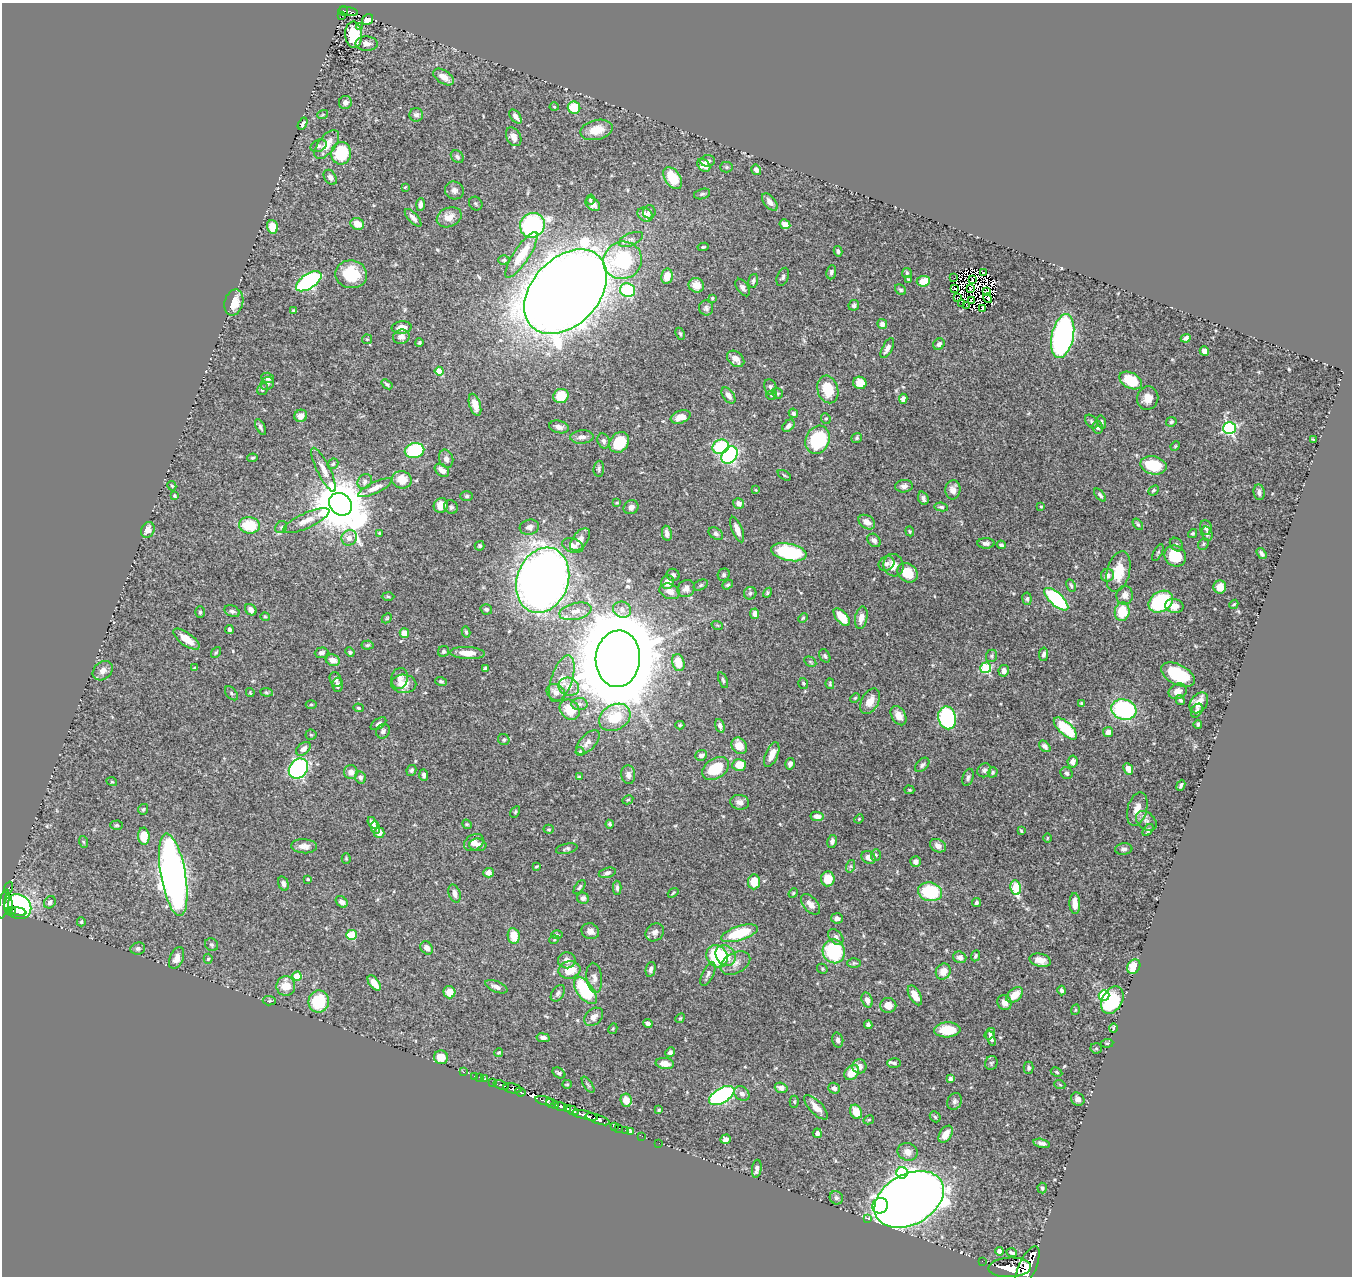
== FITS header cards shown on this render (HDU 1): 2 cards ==
NAXIS1  =                 1350
NAXIS2  =                 1274

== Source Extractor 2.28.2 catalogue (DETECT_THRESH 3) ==
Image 1350 x 1274 px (HDU 1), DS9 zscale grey, 1 PNG px = 1 image px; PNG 1354 x 1278 px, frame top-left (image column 1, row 1274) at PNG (2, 3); each listed source drawn as its Kron ellipse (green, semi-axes under 4 px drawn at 4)
Background 0.506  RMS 0.013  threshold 0.0385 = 3 sigma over >= 5 px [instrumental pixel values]
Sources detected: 544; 9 with non-positive FLUX_AUTO (blend fragments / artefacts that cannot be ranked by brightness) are neither listed nor drawn; of the other 535, the 500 brightest by FLUX_AUTO listed and drawn (35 fainter detections omitted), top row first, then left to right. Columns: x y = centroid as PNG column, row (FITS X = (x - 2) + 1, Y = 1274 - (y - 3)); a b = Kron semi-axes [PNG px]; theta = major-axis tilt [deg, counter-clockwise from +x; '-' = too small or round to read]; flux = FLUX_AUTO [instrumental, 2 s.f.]
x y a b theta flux
344 11 5 4 - 42
348 11 10 3 -9 57
342 16 3 2 - 8.6
368 19 6 5 - 10
359 26 4 3 - 1.8
354 35 13 8 -86 29
367 44 11 7 -2 4.1
444 77 11 6 -33 6.6
345 103 7 6 - 3.1
554 107 4 4 - 0.91
574 108 6 6 - 28
323 114 5 3 - 0.88
416 115 7 6 - 2.6
516 117 8 4 -52 4.9
303 124 6 3 61 2
596 130 16 10 13 16
514 137 10 7 -60 6.6
327 144 17 8 52 11
318 146 8 6 22 2.5
341 153 11 10 - 43
457 157 7 5 -45 2.1
708 161 7 5 4 2.8
704 165 7 5 -47 8.8
726 167 6 5 - 1.4
756 170 5 5 - 3.5
330 177 8 5 -55 3.5
673 178 12 7 -57 29
405 187 4 3 - 0.88
454 190 9 9 - 3.9
702 194 8 5 15 2.2
590 200 5 4 - 1.1
770 202 10 5 -51 5.1
421 204 6 4 86 3.5
476 204 7 6 - 1.6
593 204 8 6 -40 3.6
649 212 6 6 - 2.9
645 215 8 6 -37 7.7
449 217 13 9 23 9.8
413 218 11 5 -47 3.8
357 224 7 5 -25 12
785 224 5 4 - 6.6
532 225 13 12 - 140
272 227 7 5 -74 12
631 239 13 6 23 3.6
703 247 5 3 - 1.2
838 251 5 3 - 1.7
521 255 27 7 57 21
504 260 5 4 - 1.3
623 260 19 18 - 63
831 272 7 5 82 2
983 272 2 2 - 1
907 273 5 5 - 1.2
351 274 16 14 -9 34
667 276 8 5 79 11
783 277 9 5 68 2.1
954 278 3 2 - 2.5
908 279 3 2 - 0.8
972 279 2 2 - 0.86
309 281 14 7 33 160
753 281 7 4 75 1.9
923 281 6 5 - 16
696 285 8 7 - 10
743 288 10 5 -56 2.8
954 288 3 2 - 0.79
970 288 3 2 - 1.1
628 290 7 7 - 51
901 290 6 4 -38 1.5
987 291 3 2 - 1.3
566 292 49 33 47 2500
957 297 2 2 - 1.7
712 298 4 4 - 1
988 298 5 2 - 2.7
971 300 3 2 - 1
234 302 13 9 73 15
962 303 2 2 - 1
854 305 5 5 - 2.5
967 306 3 2 - 0.89
706 308 7 7 - 2.4
982 308 4 2 - 1.1
294 311 4 3 - 1.1
882 324 5 5 - 3.8
402 328 10 6 5 8.8
680 334 6 4 -63 1.2
1063 336 22 11 78 280
401 337 8 7 - 5
1186 338 5 4 - 2.3
367 339 5 5 - 1.1
419 343 4 3 - 1.2
939 344 6 5 - 2.8
887 348 11 5 61 4.6
1204 351 5 4 - 5.6
736 359 9 7 -40 7.1
439 371 4 4 - 18
268 378 6 5 - 4.2
1131 380 12 7 -28 29
860 383 6 6 - 16
267 384 7 6 - 1.8
387 384 6 4 -37 1.5
770 387 7 6 - 2.3
263 389 6 5 - 1.7
828 389 14 10 -75 25
777 393 6 5 - 1.4
728 395 9 5 -55 5.3
772 395 5 4 - 1.3
561 396 8 7 - 18
1148 398 12 10 75 9.1
903 399 5 4 - 3.4
475 405 11 5 -73 9
793 413 5 4 - 2.1
301 416 6 6 - 6.3
681 417 10 6 18 8.1
826 418 5 4 - 1.3
1091 422 8 5 -52 1.7
1102 422 7 4 -76 1.4
1171 422 5 4 - 1.7
789 426 7 5 45 3.1
260 427 8 4 -63 2
559 427 10 6 -12 3.9
1098 427 6 5 - 2.5
1229 428 6 6 - 140
582 437 11 6 5 4.7
857 438 5 4 - 1.7
818 440 14 11 64 72
1313 440 4 3 - 0.98
603 441 8 6 -70 2.5
619 442 11 9 55 35
1175 446 5 4 - 0.91
721 447 8 7 - 54
414 451 10 7 12 54
729 455 9 7 51 160
253 458 5 4 - 1.3
446 459 9 7 -75 4
333 464 6 4 44 1.5
1153 465 13 9 -12 35
599 469 8 5 85 1.9
324 470 24 6 -64 7.7
442 470 8 5 -39 6.4
784 475 7 3 -30 1
402 480 10 8 -17 14
365 482 8 6 51 3
172 486 5 4 - 1.2
904 486 9 6 6 3.4
375 488 18 5 25 5.8
756 490 4 4 - 0.81
953 490 9 7 84 5.2
1153 490 6 4 40 1.5
1259 492 8 5 -84 2.6
1100 495 8 4 -50 1.9
175 496 4 3 - 1.1
467 496 6 5 - 1.5
923 498 7 5 -70 2.6
617 503 4 3 - 0.82
739 503 6 5 - 4.1
341 504 12 10 -42 5600
441 505 7 7 - 10
451 507 7 6 - 2.1
631 507 7 6 - 4.5
941 507 7 4 -9 1.9
1041 507 3 3 - 0.81
306 521 25 7 24 9.7
867 522 9 6 -34 6.5
1138 524 6 4 -52 1.4
249 525 10 8 -7 30
281 527 6 5 - 1.8
529 527 10 7 14 4.2
1206 527 7 6 - 3.2
737 529 13 5 -68 7.1
148 530 8 6 64 7.6
910 531 5 4 - 0.96
379 533 4 3 - 0.88
667 533 7 5 -81 4.4
1193 533 5 4 - 1.4
716 534 8 5 -33 2.2
1207 534 7 5 -74 2.1
349 538 8 7 - 4.8
580 540 13 7 53 7.5
874 540 7 5 -46 3.2
986 543 8 5 0 3
1203 544 6 5 - 1.3
1001 545 4 4 - 2.1
1176 545 7 6 - 1.9
480 546 5 5 - 1.6
573 546 11 7 -17 5.6
789 552 18 8 -11 70
1158 552 9 4 63 1.3
1262 553 6 3 -53 2.2
1175 556 11 10 - 29
886 564 8 7 - 3.1
893 565 11 10 - 8.8
1118 571 21 11 76 22
908 573 11 8 -41 20
673 575 6 6 - 2.1
724 575 6 6 - 1.9
1107 575 6 6 - 4.8
543 580 33 25 70 1100
667 582 7 6 - 9.4
701 585 7 5 28 1.5
728 585 6 4 37 1.6
1071 586 6 4 -63 1.5
1220 587 6 6 - 6.6
686 588 9 8 - 5.2
670 591 10 7 -20 6.6
750 593 6 6 - 1.9
768 593 5 4 - 1.3
1125 595 9 8 - 5.6
388 596 6 4 -2 1.1
1027 599 6 4 -82 1.7
1056 599 15 6 -43 95
1161 602 13 9 34 82
1234 604 5 3 - 1.2
1174 606 9 7 -9 9.1
486 609 6 5 - 1.9
251 610 6 5 - 4.2
622 610 9 8 - 4.5
232 611 8 5 -23 2.5
575 611 16 8 13 7.9
200 612 6 4 89 1.4
1122 612 9 7 82 24
755 614 5 4 - 4.6
265 617 4 4 - 0.91
842 617 11 5 -48 16
387 618 6 4 45 1.1
803 618 5 4 - 1.1
861 618 11 6 79 6.2
717 625 6 3 -18 1
229 630 4 3 - 2.4
466 632 5 4 - 1.3
404 633 5 4 - 9.2
186 639 15 6 -35 13
367 645 6 4 4 1.4
443 651 6 5 - 2.1
216 652 6 4 53 1.1
350 652 5 4 - 1.6
322 653 7 5 5 3.3
468 653 17 6 -2 14
1044 654 7 4 80 2.7
825 656 7 5 -61 1.7
992 656 6 5 - 1.5
618 659 28 22 86 13000
333 660 7 5 -19 6.6
810 662 6 4 -31 1.4
678 663 9 6 -76 13
195 668 3 3 - 1.1
485 668 4 3 - 1.4
986 668 5 5 - 59
103 671 11 8 42 5.3
1004 671 6 5 - 4.2
1178 675 18 10 -28 35
400 678 10 8 77 4.8
562 679 24 10 71 13
336 680 8 5 -69 3
723 680 8 4 -71 1.6
441 681 6 4 -18 1.4
803 683 5 5 - 1.2
404 684 12 9 -2 12
830 684 5 4 - 1.2
337 685 7 5 -90 3.7
569 687 10 8 -19 8.3
1178 691 9 7 25 5.8
250 692 4 3 - 0.79
266 692 6 4 -6 1.2
556 692 10 8 -34 6
231 693 8 5 -50 1.8
855 698 5 3 - 0.9
1180 700 5 4 - 1.5
870 701 14 8 61 10
1081 703 4 3 - 0.92
1199 703 11 8 54 8.9
579 704 8 6 -1 2.6
311 705 5 3 - 1.1
358 708 5 4 - 1.5
570 710 11 9 -48 18
1124 710 13 10 -17 100
1197 711 7 5 58 2.5
899 716 10 7 -59 6.5
615 717 17 12 29 27
947 718 11 8 -77 120
378 724 9 5 34 2.5
1198 724 4 3 - 1.6
680 725 4 4 - 1
720 726 7 4 -74 3.2
1065 728 15 6 -42 38
383 731 7 6 - 2.3
1108 732 5 5 - 5.4
311 735 5 5 - 1.2
504 740 6 5 - 1.6
588 742 15 7 47 5.6
739 746 9 7 -56 10
1045 746 7 4 -46 3
303 749 8 5 40 4.7
580 751 4 4 - 0.91
701 755 6 5 - 3.9
772 755 13 6 67 8.9
1073 762 6 5 - 3.7
790 764 6 5 - 3
739 765 7 6 - 14
922 765 8 5 45 2.3
298 768 11 8 49 200
716 768 14 10 32 34
1128 769 6 4 -67 5.6
411 770 5 4 - 1.7
984 770 7 6 - 2.5
351 772 7 7 - 6.1
993 772 5 4 - 1.4
1067 773 6 5 - 2.2
424 775 6 4 -88 2.5
628 775 9 7 -84 4.5
360 777 6 5 - 2.3
579 777 4 3 - 0.99
968 777 9 5 72 2.3
112 782 5 3 - 0.81
1181 785 6 3 68 1.9
909 790 5 4 - 0.98
628 800 5 4 - 0.99
740 802 9 7 -12 4.3
143 809 5 5 - 1.8
1137 809 17 9 75 9.9
515 812 6 4 61 1.2
817 816 6 4 -10 5
859 819 5 4 - 0.89
1146 821 12 8 -42 4.1
373 823 6 4 -54 2.9
467 824 5 4 - 1.1
610 824 4 3 - 1.7
117 825 6 4 1 1.3
375 827 6 4 -74 2.5
549 829 5 4 - 1.2
1148 830 7 4 51 2.2
1021 831 4 2 - 0.98
379 833 5 5 - 6.2
144 836 8 5 -87 20
1047 838 5 3 - 0.85
832 841 6 4 80 2.5
84 842 6 4 -69 0.98
474 842 10 8 30 4.6
478 845 8 6 -7 4.7
304 846 13 7 -3 5.8
938 846 8 6 -29 5.3
567 849 11 5 12 1.9
1124 849 9 5 5 2.2
876 855 6 5 - 1.5
868 857 7 6 - 5.4
346 859 5 4 - 1.1
915 862 5 5 - 3.3
851 866 6 4 72 1.4
536 867 4 2 - 0.87
488 873 5 4 - 4.7
607 873 8 5 15 2.5
173 875 42 12 -80 650
308 879 3 3 - 1
828 879 7 6 - 15
754 882 7 6 - 16
283 884 7 5 -73 2.5
579 887 8 4 54 1.5
9 888 6 3 71 23
617 888 7 4 -89 1.9
1016 888 7 5 -81 38
930 892 12 9 -12 44
673 893 6 3 38 0.88
793 893 5 4 - 0.94
455 894 9 6 -72 5
583 898 6 5 - 3.1
50 902 6 5 - 2.9
342 902 7 5 -43 4.2
976 902 4 3 - 1.5
4 904 15 5 77 330
810 904 12 7 -49 6.7
1075 904 10 5 -88 8.4
8 905 10 3 -88 260
18 907 14 12 -30 180
13 910 4 3 - 84
18 912 8 4 -9 250
837 918 6 5 - 3.8
81 922 4 4 - 1.4
590 931 9 7 -26 4.6
655 932 10 8 43 3.8
739 933 19 7 17 41
351 935 5 5 - 34
557 935 6 4 -1 0.99
514 936 8 6 -80 16
836 937 9 6 -47 2.9
554 940 5 3 - 0.8
212 945 7 6 - 1.7
427 948 7 5 -50 5.3
138 949 7 6 - 2.3
834 951 12 11 - 58
726 955 11 9 -51 14
717 956 12 10 -52 77
975 956 5 4 - 1.4
960 957 7 5 -19 4.2
177 958 11 6 67 7
208 959 5 4 - 1.3
567 960 9 8 - 6.4
1040 960 11 6 -12 7.3
735 963 16 10 28 7.5
854 963 7 5 0 1.4
1134 966 7 6 - 15
651 969 8 5 78 3
822 969 5 4 - 1.2
569 970 11 8 13 17
943 971 8 7 - 8.2
708 974 13 5 63 2.9
297 976 4 4 - 24
594 978 15 7 -83 5.2
374 983 9 5 -54 8.2
286 986 10 9 - 16
496 987 12 5 -22 3.9
1062 990 5 3 - 2
585 991 16 8 -52 65
449 992 6 6 - 11
558 993 9 6 54 2.6
915 995 11 5 -60 9.9
1015 995 9 6 40 15
1104 995 5 5 - 72
867 1000 8 5 -71 4.5
1112 1000 15 10 61 61
269 1001 6 4 -4 1.4
319 1002 11 10 - 43
1004 1002 8 7 - 5.9
888 1005 8 7 - 8.6
1075 1010 5 3 - 0.83
594 1017 10 8 42 5.4
680 1018 5 4 - 1
648 1023 5 4 - 2.5
868 1025 4 4 - 2.5
1113 1028 4 2 - 0.98
613 1029 5 4 - 1.1
947 1030 13 7 2 21
990 1034 6 4 56 1.9
543 1038 6 4 -12 2.9
991 1038 8 3 -69 2.6
838 1040 7 5 -74 3.1
1107 1043 6 3 8 0.9
1096 1048 6 5 - 1.4
670 1052 5 4 - 2.1
498 1053 4 3 - 1.1
441 1057 7 6 - 10
894 1063 7 5 -2 1.8
991 1063 7 6 - 1.6
665 1064 9 5 -6 8.7
859 1066 7 7 - 5.1
1029 1068 6 5 - 1.9
463 1072 3 2 - 8.8
1057 1072 6 4 -28 1.1
559 1073 7 4 -33 1.8
852 1073 8 6 48 15
474 1076 3 2 - 11
480 1078 2 2 - 5.5
485 1079 3 3 - 28
950 1079 4 4 - 2.1
493 1082 3 2 - 36
567 1084 5 4 - 1.1
501 1085 8 3 -19 140
588 1085 9 3 -56 1.4
1060 1085 5 3 - 0.86
512 1088 9 5 -10 480
781 1088 6 5 - 3.8
834 1088 6 5 - 3.7
520 1092 5 3 - 140
742 1094 8 6 -37 4.4
722 1096 14 7 31 170
1078 1099 7 6 - 3.6
626 1100 7 5 -82 9.4
545 1101 9 4 -14 270
954 1101 8 7 - 2.7
794 1102 6 4 -89 1.1
552 1104 7 3 -27 170
561 1107 6 3 -18 210
816 1107 16 6 -46 7.1
567 1108 4 3 - 72
572 1110 6 4 -28 90
659 1110 4 4 - 1
856 1112 7 5 -63 14
585 1115 13 3 -15 670
935 1117 6 4 -46 1.2
598 1119 13 4 -19 630
869 1120 5 4 - 1.1
615 1126 3 3 - 11
618 1128 3 2 - 12
625 1130 2 2 - 8.8
631 1132 4 3 - 9
817 1133 5 4 - 3
946 1134 9 6 56 9.2
642 1136 2 2 - 7.4
726 1139 5 4 - 2.8
659 1143 2 2 - 3.1
1042 1143 8 4 -14 3.1
908 1152 10 8 -20 5.6
757 1169 9 4 83 3.4
902 1173 5 5 - 62
1042 1188 5 4 - 1.4
836 1198 7 6 - 2.4
909 1199 37 25 29 2600
880 1206 8 7 - 79
867 1218 3 2 - 3.3
999 1251 4 4 - 5.3
1012 1253 5 3 - 1.7
982 1261 2 2 - 5.6
1010 1267 21 10 2 2200
1027 1267 22 8 66 2500
At the frame edge (FLAGS 8, measured only in part): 1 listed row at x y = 1027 1267
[35 fainter detections neither listed nor drawn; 9 non-positive-flux detections neither listed nor drawn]